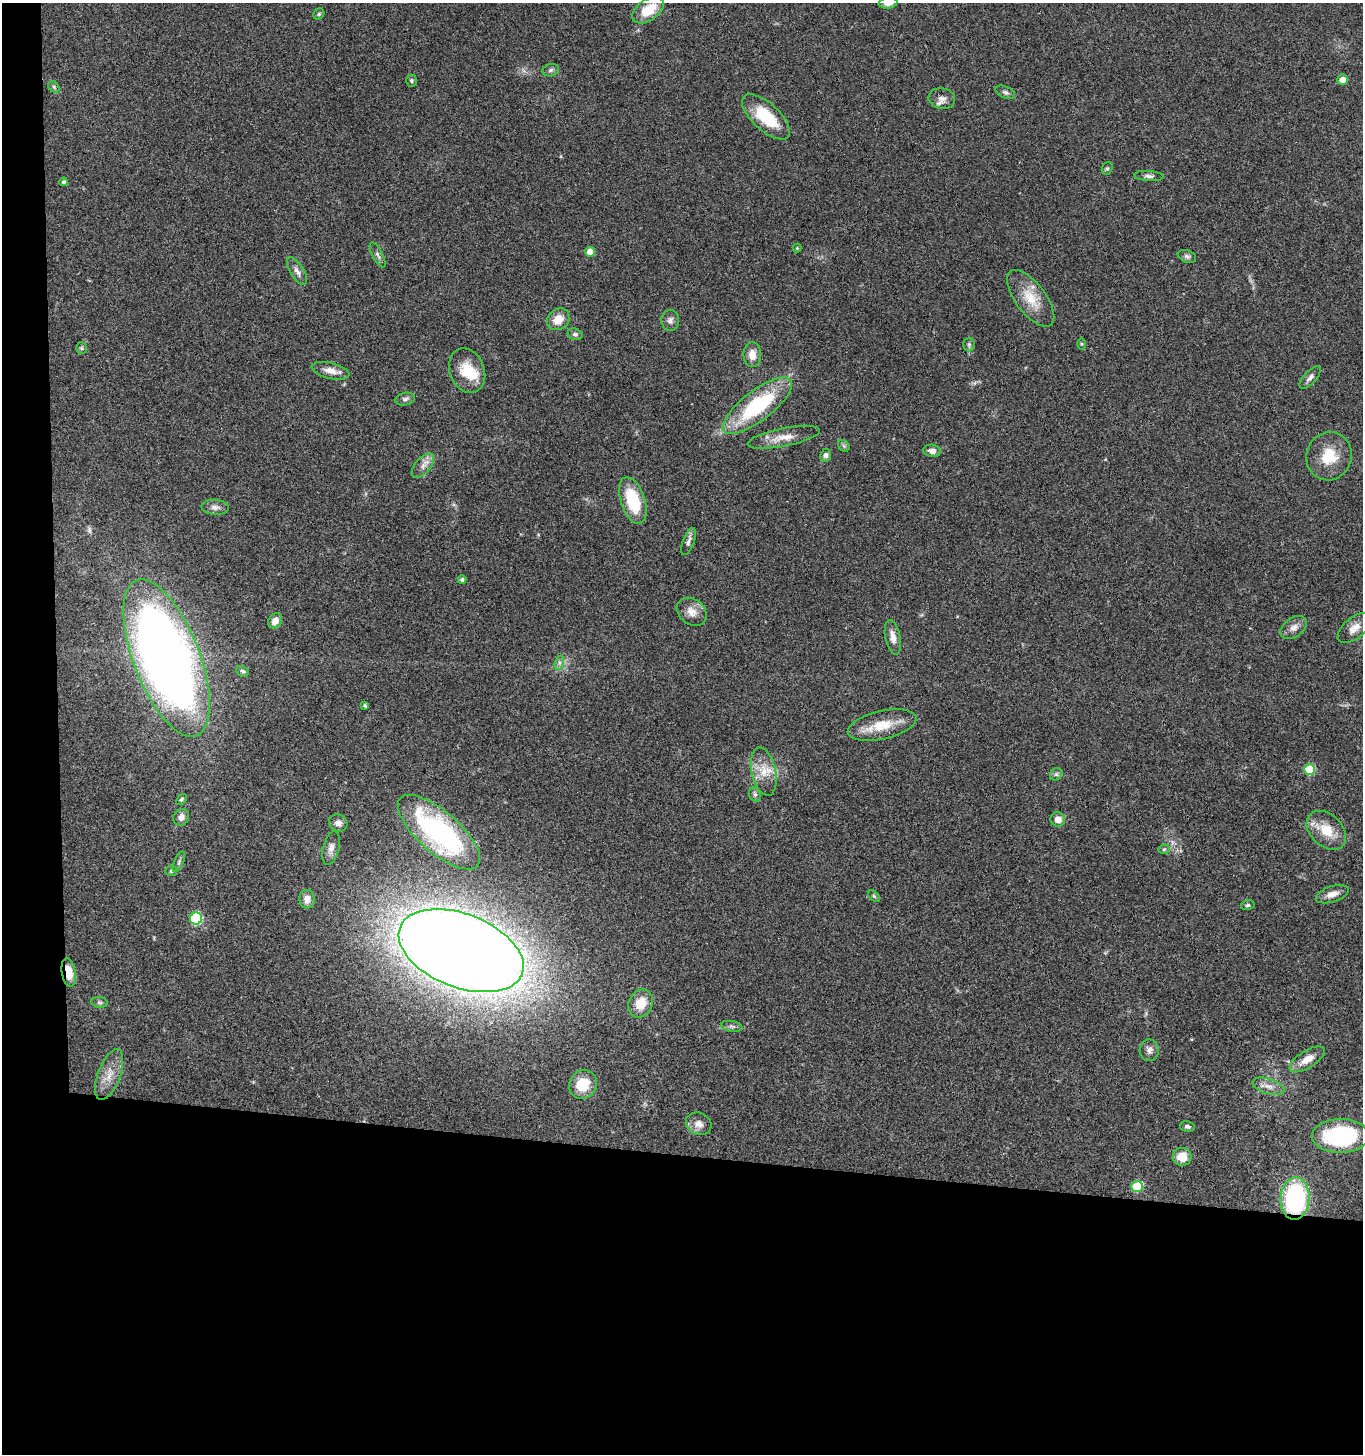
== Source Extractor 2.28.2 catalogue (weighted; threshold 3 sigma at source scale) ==
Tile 7 of 3 x 3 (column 1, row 3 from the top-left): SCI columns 205-1565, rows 7-1458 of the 4444 x 4370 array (HDU 1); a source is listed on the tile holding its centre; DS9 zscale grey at full resolution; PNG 1365 x 1456 px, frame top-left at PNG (2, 3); each listed source drawn as its Kron ellipse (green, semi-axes under 4 px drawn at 4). Shown black and unused: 24% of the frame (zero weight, under 3 of 4 exposures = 6% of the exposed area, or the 3 px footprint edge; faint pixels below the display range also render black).
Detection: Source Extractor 2.28.2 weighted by HDU 2 'WHT'; one run over the whole footprint, this tile lists its part. Background 0.0688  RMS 0.0053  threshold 0.0241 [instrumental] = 3 sigma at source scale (4.5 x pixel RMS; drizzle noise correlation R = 1.50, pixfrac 1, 0.05/0.05 arcsec/px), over >= 5 px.
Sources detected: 88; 1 inside a brighter object's white glare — neither listed nor drawn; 1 inside a brighter listed object's ellipse — not listed separately; the other 86 listed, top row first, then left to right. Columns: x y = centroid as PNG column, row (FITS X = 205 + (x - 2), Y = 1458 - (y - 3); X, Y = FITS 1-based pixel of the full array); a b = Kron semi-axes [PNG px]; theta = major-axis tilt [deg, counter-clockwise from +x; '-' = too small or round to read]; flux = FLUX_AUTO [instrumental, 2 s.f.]
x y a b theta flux
888 3 9 5 7 2.7
648 10 18 10 35 14
319 14 6 5 - 0.83
551 70 8 6 18 1.4
1343 79 5 5 - 3.7
411 81 6 5 - 1
54 87 6 5 - 0.88
1005 92 10 5 -25 1.5
942 99 13 10 -10 3.7
766 117 30 13 -43 22
1107 168 6 5 - 0.83
1149 176 15 5 -3 1.8
64 182 4 4 - 1.3
797 248 4 4 - 0.46
590 252 5 5 - 7.1
378 255 14 5 -62 1.8
1187 256 9 6 -21 1.5
297 271 15 6 -58 2.9
1031 298 34 15 -53 13
558 319 12 10 41 7.4
670 320 10 9 - 2.5
575 334 8 5 -17 1.2
969 344 7 5 -90 1.1
1081 344 5 3 - 0.57
81 348 6 5 - 0.81
752 355 12 9 -89 5
331 371 19 8 -13 4.8
467 371 23 17 -68 14
1310 377 14 6 47 2.3
405 399 10 6 13 1.6
757 406 42 15 38 50
784 437 36 9 11 8
844 446 6 5 - 1
932 451 8 6 -8 3
826 455 6 5 - 1.7
1329 456 24 22 70 16
423 466 14 7 49 3.5
633 500 24 12 -71 25
215 507 13 7 -4 2.8
688 542 14 5 69 2
462 580 4 3 - 1.4
692 612 16 12 -37 5.4
275 621 8 6 55 3.6
1294 628 15 9 35 3.8
1354 628 20 10 39 5.4
893 637 17 7 -79 4.3
167 658 83 33 -69 540
559 663 7 4 72 1.5
242 671 6 5 - 0.96
365 705 4 3 - 1
882 725 35 14 13 14
1309 770 5 5 - 24
764 772 24 12 -78 9.1
1056 774 7 5 43 1.1
755 794 7 5 -69 1.3
181 799 6 4 50 0.84
181 817 8 7 - 2.7
1058 819 7 7 - 4.5
338 823 9 8 - 3.1
1326 830 23 16 -44 12
439 832 51 20 -41 91
331 848 17 8 76 3.8
1164 849 5 5 - 0.85
179 862 11 4 67 1.5
171 871 6 5 - 1.1
1332 894 17 8 18 4.2
874 896 7 4 -45 0.83
307 899 9 7 -89 4.4
1248 905 7 5 14 1
196 919 6 6 - 47
461 951 65 36 -21 1600
69 972 15 7 -81 7.2
99 1002 8 5 -7 1
641 1003 14 12 65 9.9
732 1026 11 5 -11 1.4
1149 1050 11 9 -83 2.8
1307 1059 20 8 32 6.8
109 1075 27 11 69 7.8
583 1084 15 13 62 16
1268 1086 16 7 -17 4
699 1124 13 11 -26 4.1
1187 1127 7 5 -13 1.3
1340 1136 28 17 0 56
1182 1157 9 9 - 8.3
1137 1186 6 5 - 24
1295 1199 21 14 87 68
Overlapping masked pixels (flux is a lower limit): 3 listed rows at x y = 167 658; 69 972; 1295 1199
Isophote crosses this tile's border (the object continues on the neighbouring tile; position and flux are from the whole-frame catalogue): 1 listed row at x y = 888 3